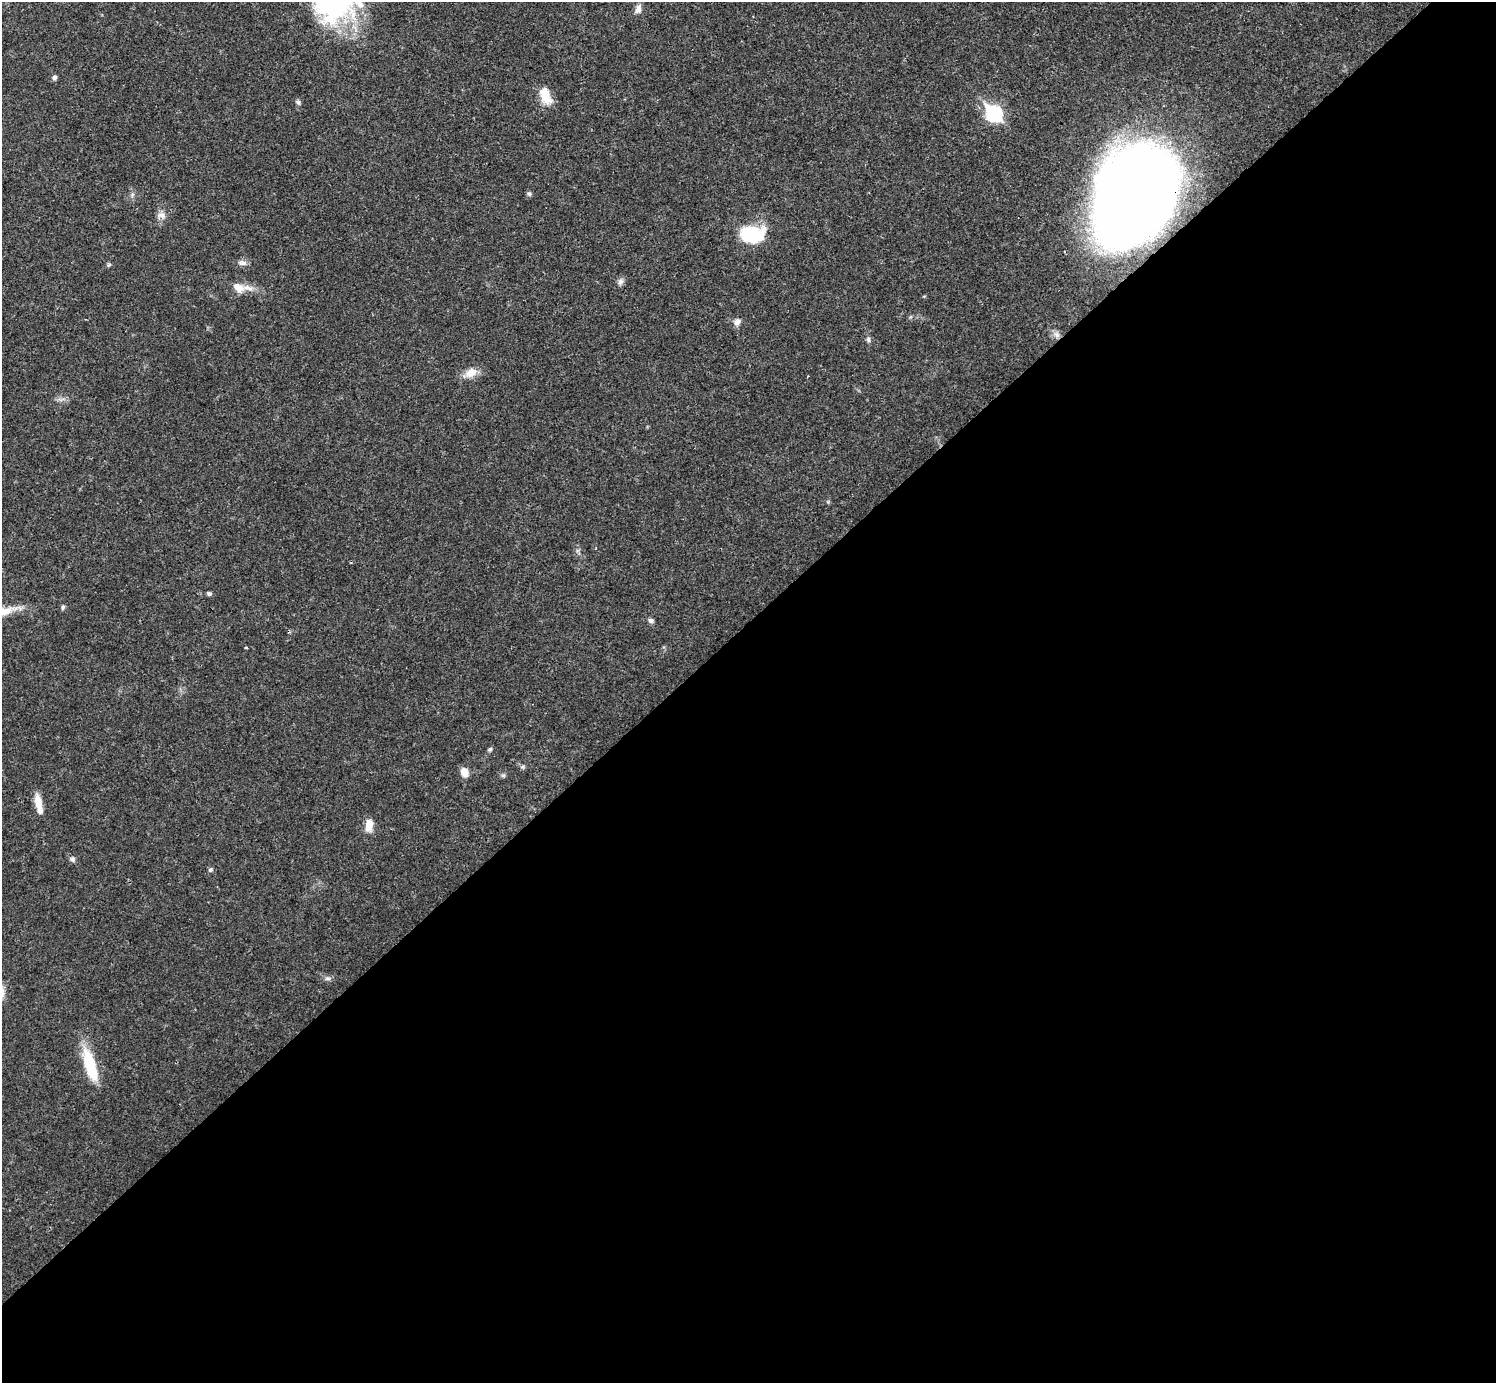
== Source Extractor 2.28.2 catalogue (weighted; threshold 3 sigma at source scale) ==
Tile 15 of 4 x 4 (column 3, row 4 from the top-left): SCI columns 2991-4484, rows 159-1539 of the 5982 x 5981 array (HDU 1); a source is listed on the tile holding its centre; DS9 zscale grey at full resolution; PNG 1498 x 1385 px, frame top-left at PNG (2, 2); no overlay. Shown black and unused: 55% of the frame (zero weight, under 3 of 4 exposures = <1% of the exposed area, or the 3 px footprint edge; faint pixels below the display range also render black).
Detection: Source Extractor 2.28.2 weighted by HDU 2 'WHT'; one run over the whole footprint, this tile lists its part. Background 0.0208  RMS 0.0022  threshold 0.0101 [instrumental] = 3 sigma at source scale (4.5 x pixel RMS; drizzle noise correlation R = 1.50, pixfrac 1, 0.05/0.05 arcsec/px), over >= 5 px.
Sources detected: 32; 1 inside a brighter listed object's ellipse — not listed separately; the other 31 listed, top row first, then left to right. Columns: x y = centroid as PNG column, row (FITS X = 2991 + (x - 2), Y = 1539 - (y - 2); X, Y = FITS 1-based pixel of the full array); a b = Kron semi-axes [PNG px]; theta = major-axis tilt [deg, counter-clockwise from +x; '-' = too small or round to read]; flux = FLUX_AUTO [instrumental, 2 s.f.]
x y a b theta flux
334 2 47 43 -3 40
638 9 12 7 75 1.2
54 77 6 6 - 0.54
545 96 22 12 -65 4
298 102 7 4 -45 0.4
994 113 9 8 - 34
529 194 7 5 -41 0.43
1135 195 77 59 60 330
161 215 13 7 -9 1.1
751 234 18 12 -4 19
242 263 13 7 -1 0.96
620 281 10 7 69 0.83
238 287 16 10 -27 2.8
737 322 9 8 - 1.1
1057 335 11 7 -57 1.2
868 340 7 6 - 0.55
471 373 16 11 24 2.6
209 594 5 4 - 0.52
63 607 6 4 61 0.39
651 621 7 6 - 0.62
246 647 4 2 - 0.23
490 749 6 5 - 0.4
523 767 7 5 7 0.42
464 772 10 7 -63 2.2
503 775 7 4 0 0.37
38 801 19 8 -81 2.5
369 825 16 9 84 2.4
72 859 7 6 - 0.62
210 870 6 5 - 0.44
328 978 9 4 0 0.55
90 1065 42 12 -72 8.9
Overlapping masked pixels (flux is a lower limit): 1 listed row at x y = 1135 195
Isophote crosses this tile's border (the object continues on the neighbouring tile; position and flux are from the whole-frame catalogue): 1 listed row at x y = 334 2